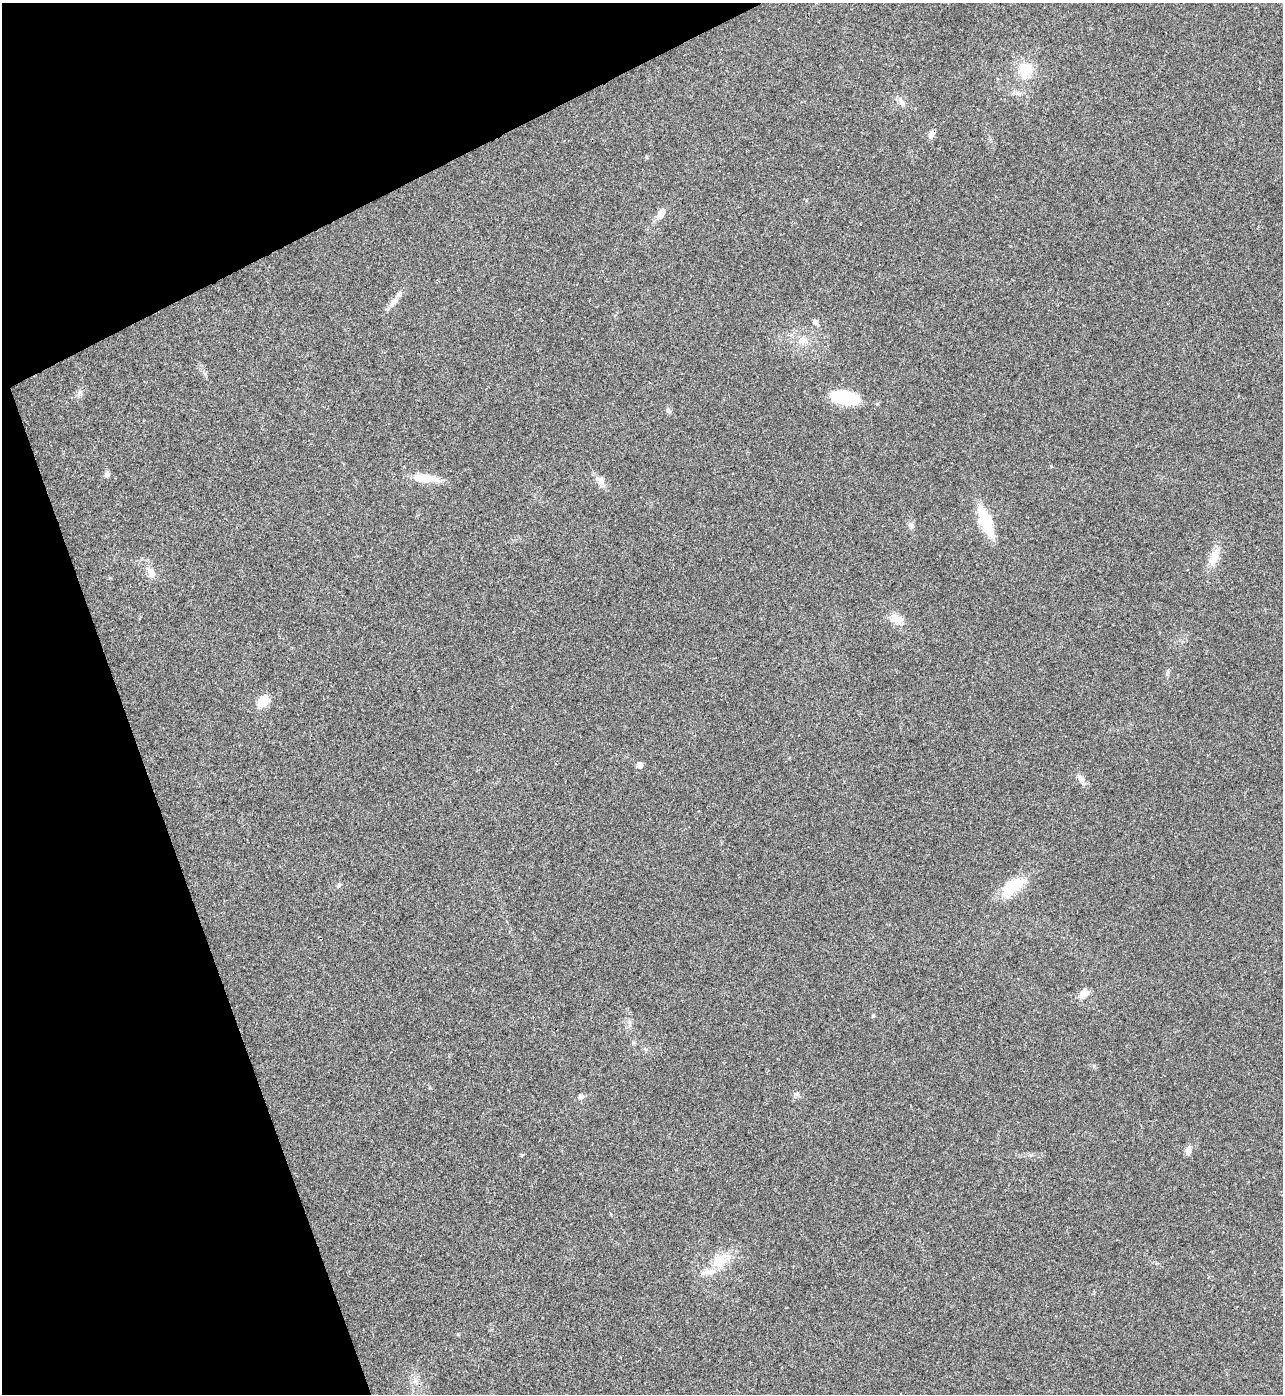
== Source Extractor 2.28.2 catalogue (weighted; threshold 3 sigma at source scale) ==
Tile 5 of 4 x 4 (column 1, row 2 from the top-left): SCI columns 285-1565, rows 2786-4177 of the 5563 x 5574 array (HDU 1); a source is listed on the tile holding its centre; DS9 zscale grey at full resolution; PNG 1285 x 1396 px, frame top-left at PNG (2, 3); no overlay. Shown black and unused: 19% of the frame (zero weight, under 3 of 4 exposures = <1% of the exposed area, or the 3 px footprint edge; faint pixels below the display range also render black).
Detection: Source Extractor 2.28.2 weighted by HDU 2 'WHT'; one run over the whole footprint, this tile lists its part. Background 0.0211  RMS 0.0042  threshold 0.0189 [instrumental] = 3 sigma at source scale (4.5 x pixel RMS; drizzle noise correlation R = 1.50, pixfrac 1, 0.05/0.05 arcsec/px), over >= 5 px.
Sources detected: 32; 2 inside a brighter listed object's ellipse — not listed separately; the other 30 listed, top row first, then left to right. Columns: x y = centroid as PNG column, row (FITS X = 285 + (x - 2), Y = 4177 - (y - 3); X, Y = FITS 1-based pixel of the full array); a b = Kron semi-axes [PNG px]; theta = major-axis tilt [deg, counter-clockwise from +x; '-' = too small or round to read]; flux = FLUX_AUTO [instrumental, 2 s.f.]
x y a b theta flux
1025 70 18 15 -89 10
901 102 13 7 -65 2
931 134 12 6 79 1.9
661 213 14 7 60 3.1
393 302 19 7 45 2.9
815 322 8 7 - 1.1
803 340 13 10 18 3.5
79 394 11 6 75 1.4
845 397 29 13 -11 21
668 411 8 6 -43 0.92
106 474 8 6 89 1.4
425 478 32 10 -4 8.1
601 481 15 8 -58 2.7
985 521 25 9 -68 24
911 525 10 6 -57 1.4
1214 557 27 10 67 5.7
151 572 15 8 -67 3.2
896 619 18 12 -43 4.4
263 701 16 11 43 6.3
640 765 6 5 - 2.8
1081 779 12 7 -60 2.1
339 885 6 4 71 0.57
1013 886 26 12 34 15
1084 993 12 9 50 3.6
873 1016 5 4 - 0.51
796 1094 8 4 1 0.8
581 1097 8 7 - 1.3
1188 1151 12 7 79 2.2
522 1155 4 4 - 0.46
720 1261 23 15 51 9.7
Unlisted compact peaks at least as high as the median listed source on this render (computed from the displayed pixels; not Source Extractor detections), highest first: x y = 1094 1066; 646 157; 877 404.